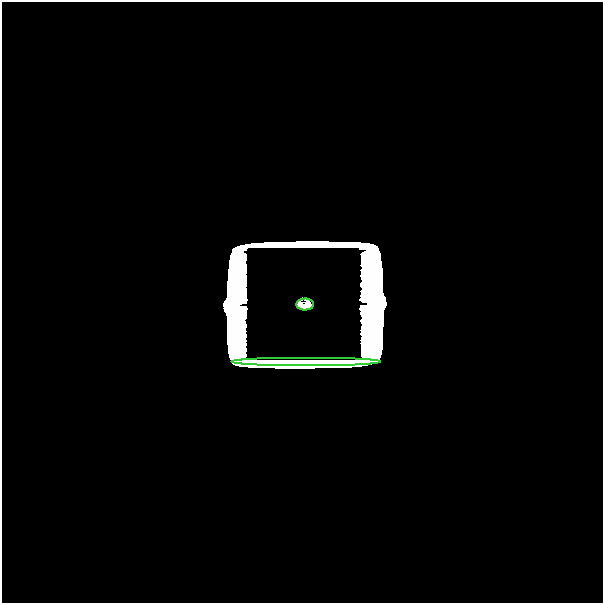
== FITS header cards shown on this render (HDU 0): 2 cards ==
NAXIS1  =                  601
NAXIS2  =                  601

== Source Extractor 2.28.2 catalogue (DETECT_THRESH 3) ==
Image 601 x 601 px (HDU 0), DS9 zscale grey, 1 PNG px = 1 image px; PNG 605 x 605 px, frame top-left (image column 1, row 601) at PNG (2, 2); each listed source drawn as its Kron ellipse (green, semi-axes under 4 px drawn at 4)
Background -3.21e-36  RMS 5.7e-36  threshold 1.71e-35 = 3 sigma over >= 5 px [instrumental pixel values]
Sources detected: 11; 9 with non-positive FLUX_AUTO (blend fragments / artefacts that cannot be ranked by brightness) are neither listed nor drawn; the other 2 listed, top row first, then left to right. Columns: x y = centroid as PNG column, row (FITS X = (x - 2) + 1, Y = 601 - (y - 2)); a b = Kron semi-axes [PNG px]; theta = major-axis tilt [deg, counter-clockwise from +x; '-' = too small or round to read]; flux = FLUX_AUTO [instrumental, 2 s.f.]
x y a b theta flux
305 305 9 6 3 5.7e+01
307 361 75 2 0 5.1e-07
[9 non-positive-flux detections neither listed nor drawn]